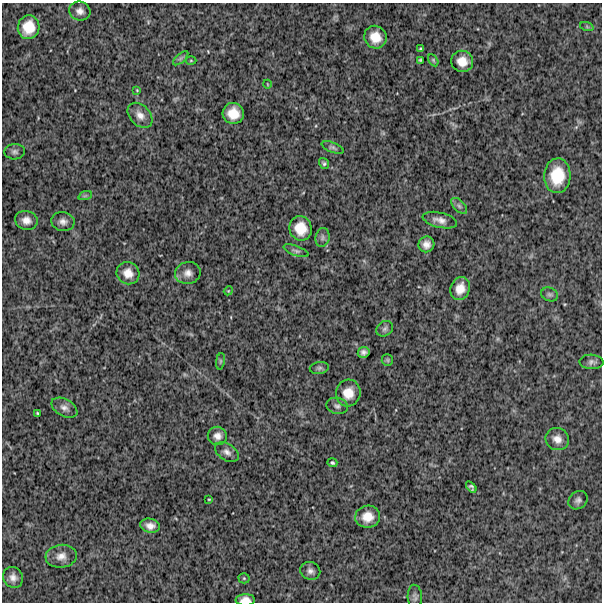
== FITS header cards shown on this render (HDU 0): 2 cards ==
NAXIS1  =                  600
NAXIS2  =                  600

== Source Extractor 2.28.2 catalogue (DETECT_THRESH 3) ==
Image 600 x 600 px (HDU 0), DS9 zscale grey, 1 PNG px = 1 image px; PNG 604 x 604 px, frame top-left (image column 1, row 600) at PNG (2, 3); each listed source drawn as its Kron ellipse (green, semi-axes under 4 px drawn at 4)
Background 919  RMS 270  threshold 821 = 3 sigma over >= 5 px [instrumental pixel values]
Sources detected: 57; all 57 listed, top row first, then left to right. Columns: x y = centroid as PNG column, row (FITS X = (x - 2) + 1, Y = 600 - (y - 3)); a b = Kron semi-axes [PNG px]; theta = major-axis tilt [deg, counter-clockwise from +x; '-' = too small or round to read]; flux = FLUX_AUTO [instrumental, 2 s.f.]
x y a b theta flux
80 11 11 9 -17 100000
29 27 12 10 75 340000
587 27 7 4 -19 24000
375 37 11 11 - 270000
421 49 3 3 - 29000
181 58 9 4 41 44000
420 60 3 3 - 22000
433 60 7 4 -61 27000
191 61 5 3 - 17000
462 61 11 10 - 220000
267 84 4 3 - 14000
137 90 4 4 - 16000
233 113 11 10 - 300000
140 115 14 10 -45 150000
333 147 11 5 -21 46000
15 152 10 7 3 61000
324 163 5 4 - 31000
557 176 17 13 86 560000
85 196 7 4 19 30000
459 206 10 5 -45 55000
26 220 11 9 -15 140000
440 220 17 7 -13 140000
63 221 12 9 -8 100000
301 228 12 11 - 330000
322 237 9 7 79 61000
426 244 8 7 - 120000
296 251 13 5 -20 54000
128 273 11 11 - 190000
188 273 13 11 12 130000
460 289 12 9 70 220000
228 291 4 3 - 15000
550 294 8 6 -24 48000
385 329 9 7 37 58000
364 352 6 5 - 67000
387 360 6 5 - 29000
220 361 8 4 82 32000
592 362 12 7 -3 72000
319 368 9 6 10 46000
348 393 13 12 - 260000
337 406 11 8 -12 68000
64 408 14 8 -28 98000
38 413 3 2 - 20000
217 436 10 9 - 110000
557 439 12 11 - 150000
227 452 13 8 -34 99000
332 463 5 4 - 34000
471 487 6 4 -52 42000
209 499 3 2 - 14000
578 500 10 8 41 74000
368 517 12 11 - 250000
150 526 10 7 -12 120000
61 556 16 11 7 170000
310 571 10 8 -21 83000
13 577 11 10 - 120000
244 578 5 5 - 27000
415 597 12 7 -86 66000
245 600 9 6 1 140000
At the frame edge (FLAGS 8, measured only in part): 1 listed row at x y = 245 600